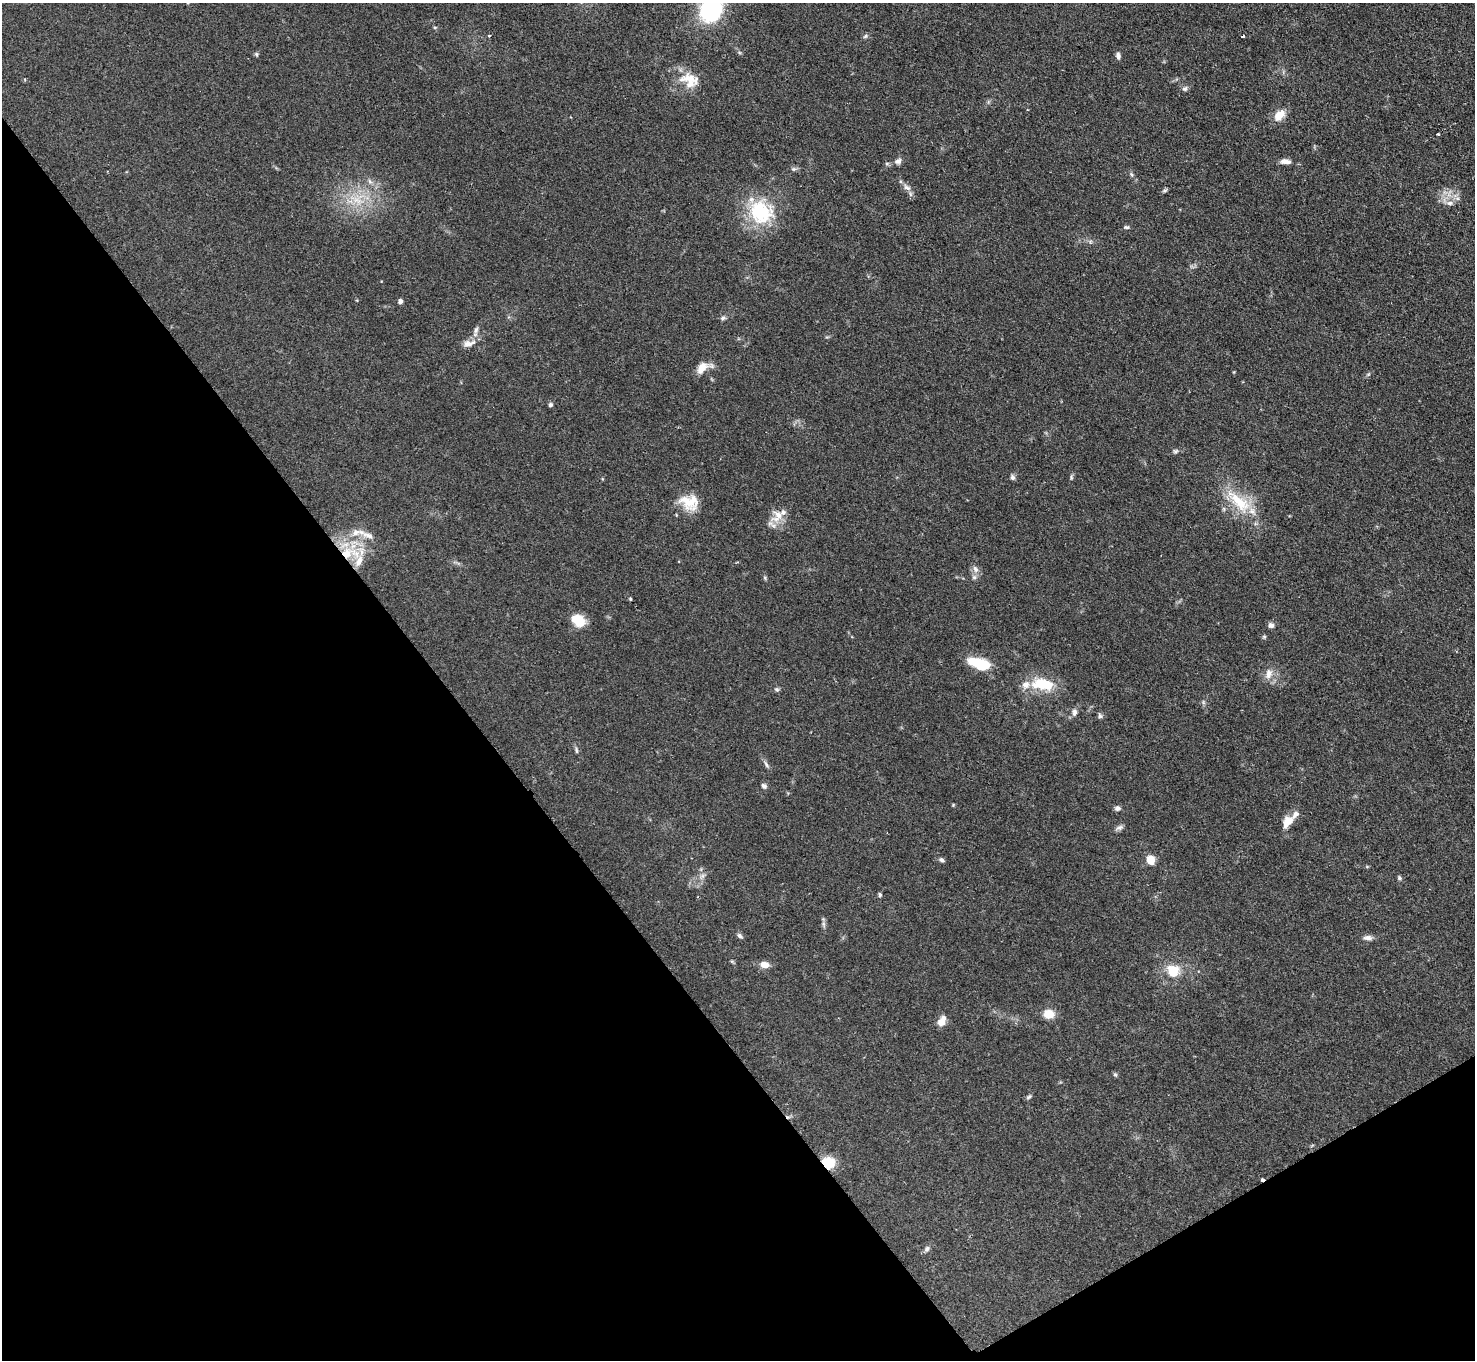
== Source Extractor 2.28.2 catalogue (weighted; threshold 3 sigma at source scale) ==
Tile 14 of 4 x 4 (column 2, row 4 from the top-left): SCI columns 1475-2947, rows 300-1657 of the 5895 x 5888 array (HDU 1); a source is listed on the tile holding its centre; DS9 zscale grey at full resolution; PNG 1477 x 1362 px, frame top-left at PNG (2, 3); no overlay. Shown black and unused: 34% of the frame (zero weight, under 2 of 3 exposures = <1% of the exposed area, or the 3 px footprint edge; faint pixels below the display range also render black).
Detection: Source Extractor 2.28.2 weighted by HDU 2 'WHT'; one run over the whole footprint, this tile lists its part. Background 0.0825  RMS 0.0059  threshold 0.0266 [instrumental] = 3 sigma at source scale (4.5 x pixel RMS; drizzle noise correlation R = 1.50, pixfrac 1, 0.05/0.05 arcsec/px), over >= 5 px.
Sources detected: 82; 1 inside a brighter object's white glare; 2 cosmic-ray / hot-pixel residue — not listed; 7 inside a brighter listed object's ellipse — not listed separately; the other 72 listed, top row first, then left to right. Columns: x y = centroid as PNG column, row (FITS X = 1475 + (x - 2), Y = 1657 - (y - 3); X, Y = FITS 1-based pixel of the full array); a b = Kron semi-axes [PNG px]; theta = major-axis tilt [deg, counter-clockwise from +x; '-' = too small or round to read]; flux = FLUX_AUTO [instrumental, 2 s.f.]
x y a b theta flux
711 10 18 16 62 68
435 27 5 3 - 0.62
489 36 3 3 - 3.4
865 36 7 5 24 1.1
256 54 5 5 - 0.87
1118 56 8 5 -80 1.9
690 80 27 18 -20 14
1185 89 7 7 - 1.5
1279 115 15 10 48 8
1438 134 3 3 - 1.4
898 161 10 7 26 2.3
1285 161 12 6 -1 3.4
793 169 7 5 0 1.2
1131 174 7 4 -59 1.1
370 182 8 4 -58 1.5
907 187 11 7 -31 2.9
357 199 24 16 -19 18
1450 203 11 6 1 2.8
761 212 33 29 -33 37
1126 227 8 5 0 1.1
400 301 5 5 - 1.9
723 318 7 6 - 1.3
476 330 11 5 73 2.1
469 343 19 9 15 4.9
703 368 21 10 26 6.9
1368 374 7 4 37 0.88
550 405 5 5 - 1.3
1175 451 7 5 32 1.2
1012 477 7 5 -57 1.4
1071 478 6 5 - 0.86
687 502 31 15 -43 12
1239 502 47 17 -43 25
778 516 21 16 51 8.7
356 533 14 10 24 5.8
368 535 20 8 -21 5.3
346 553 17 15 51 15
975 569 11 7 -58 2.7
630 599 4 3 - 0.65
578 620 13 11 -38 13
1271 625 7 7 - 2
1264 637 6 4 0 0.75
977 662 23 11 -11 15
1269 674 15 9 77 5
1043 684 27 13 -9 21
777 689 7 5 -41 1.1
1074 712 10 6 -87 2.1
1100 716 8 5 -65 1.3
576 750 9 4 -84 1.1
766 764 11 4 -58 1.6
764 786 7 6 - 1.6
953 805 4 4 - 0.53
1117 808 7 6 - 1.8
1288 821 17 11 51 6.8
1119 828 11 6 25 1.9
942 860 8 5 -32 1.4
1150 860 5 5 - 24
1367 867 6 3 -19 0.57
702 876 10 5 45 2.2
1399 878 6 5 - 1
880 895 6 5 - 0.93
824 924 9 4 -81 1.5
740 936 8 5 -43 1.5
1368 938 12 6 -2 2.5
732 961 7 4 -19 0.69
764 965 10 7 -13 5
1173 971 10 10 - 16
1049 1014 10 8 -7 9.6
942 1021 15 8 62 4.6
1115 1075 6 5 - 0.9
1029 1097 8 5 37 1.1
828 1163 13 12 - 13
927 1249 9 6 62 1.7
Overlapping masked pixels (flux is a lower limit): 2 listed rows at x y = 346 553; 828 1163
Isophote crosses this tile's border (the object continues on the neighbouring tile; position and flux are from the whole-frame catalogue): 1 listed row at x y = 711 10